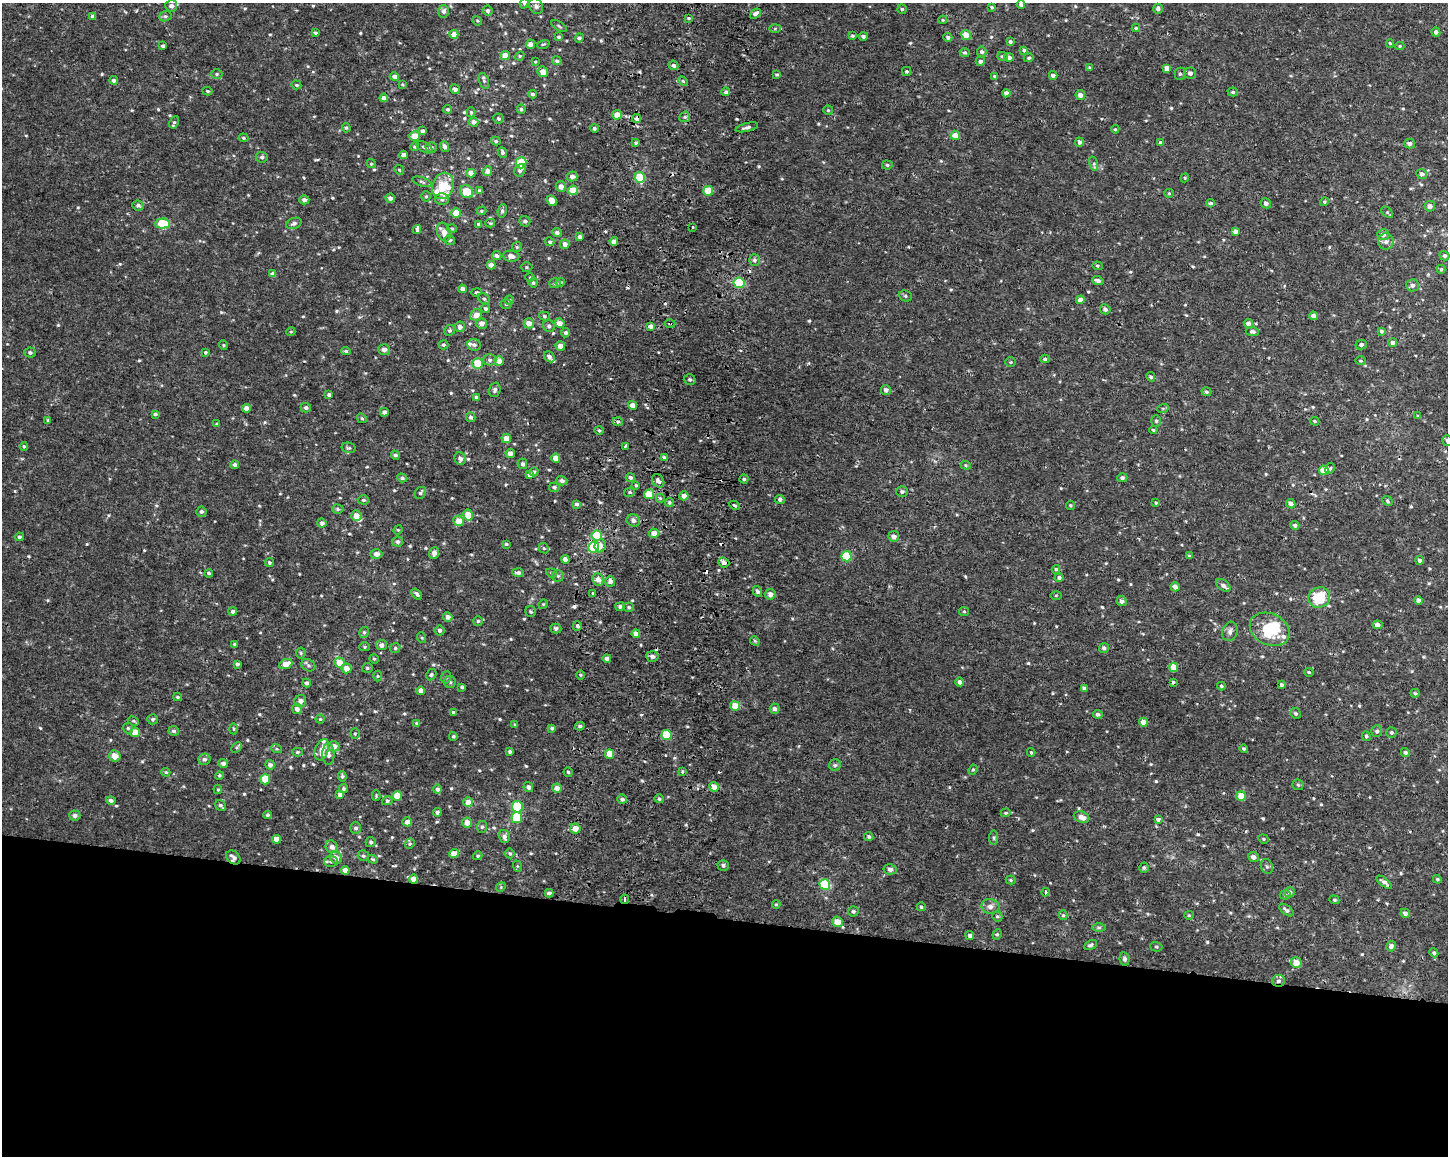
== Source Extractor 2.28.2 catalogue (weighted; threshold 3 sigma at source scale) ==
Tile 11 of 3 x 4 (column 2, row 4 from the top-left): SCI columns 1733-3178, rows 17-1170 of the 4966 x 4641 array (HDU 1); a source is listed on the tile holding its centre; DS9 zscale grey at full resolution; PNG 1450 x 1158 px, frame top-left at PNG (2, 3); each listed source drawn as its Kron ellipse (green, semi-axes under 4 px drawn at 4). Shown black and unused: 21% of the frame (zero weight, under 2 of 3 exposures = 3% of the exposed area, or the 3 px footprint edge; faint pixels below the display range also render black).
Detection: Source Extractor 2.28.2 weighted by HDU 2 'WHT'; one run over the whole footprint, this tile lists its part. Background 0.00432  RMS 0.0027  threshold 0.0121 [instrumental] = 3 sigma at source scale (4.5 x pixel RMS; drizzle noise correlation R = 1.50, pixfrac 1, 0.0396/0.0396 arcsec/px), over >= 5 px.
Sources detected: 661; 7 cosmic-ray / hot-pixel residue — neither listed nor drawn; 14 inside a brighter listed object's ellipse — not listed separately; of the other 640, all 500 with FLUX_AUTO >= 0.297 (the completeness limit of this list) listed and drawn (140 fainter detections not listed), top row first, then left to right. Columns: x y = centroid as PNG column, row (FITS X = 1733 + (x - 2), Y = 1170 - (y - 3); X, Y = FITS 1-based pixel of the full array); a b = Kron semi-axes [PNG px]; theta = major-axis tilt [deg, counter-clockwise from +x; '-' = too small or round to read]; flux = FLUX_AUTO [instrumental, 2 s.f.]
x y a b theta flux
524 3 5 4 - 0.36
1021 5 4 4 - 0.72
171 6 6 5 - 1.1
536 6 8 6 -53 0.74
992 7 4 3 - 0.4
902 9 4 4 - 0.41
1158 9 5 4 - 0.61
443 11 6 5 - 1
488 11 5 5 - 0.53
755 14 6 4 39 1
93 16 4 4 - 0.73
165 16 6 5 - 0.51
689 18 4 3 - 0.39
943 20 4 4 - 0.32
477 21 5 4 - 0.33
559 26 8 3 -32 0.42
1136 28 4 4 - 0.31
775 29 6 4 2 0.35
1436 32 4 4 - 0.7
315 33 3 3 - 0.41
454 34 4 4 - 2.1
966 35 5 4 - 2.9
852 36 4 3 - 0.36
863 36 4 4 - 0.64
559 37 4 3 - 0.54
948 37 4 4 - 0.59
579 38 4 4 - 0.55
1010 42 4 4 - 0.57
1390 43 4 4 - 0.36
531 44 5 4 - 1.2
543 44 6 3 18 0.31
163 46 4 3 - 0.56
1400 46 4 4 - 0.31
1024 50 4 4 - 0.52
982 52 5 5 - 0.78
965 53 5 4 - 0.4
505 56 4 4 - 3.2
520 56 5 4 - 0.31
1002 56 5 4 - 0.41
1009 57 5 4 - 0.85
1029 58 5 4 - 0.32
557 61 5 4 - 0.6
980 61 5 4 - 0.55
535 62 4 3 - 0.3
674 65 5 4 - 0.79
1090 68 4 3 - 0.37
1167 68 4 4 - 1.7
907 71 4 4 - 0.4
543 72 5 5 - 2.6
1190 73 6 5 - 0.88
217 74 6 5 - 0.45
1180 74 6 5 - 0.48
777 75 4 3 - 0.39
1053 75 4 4 - 0.88
994 76 4 3 - 0.34
394 77 4 4 - 1.5
114 80 4 4 - 0.64
484 81 8 4 -72 0.61
683 81 5 3 - 0.34
403 84 4 3 - 0.32
296 85 5 4 - 0.37
455 89 5 4 - 0.75
207 91 5 3 - 0.37
726 92 4 4 - 0.56
1233 92 5 4 - 0.47
1006 93 4 4 - 0.92
533 94 4 3 - 0.51
1080 95 5 5 - 1.2
384 98 4 4 - 1.1
448 109 4 4 - 0.43
521 109 4 4 - 0.51
828 110 5 4 - 0.33
471 112 5 4 - 0.36
617 115 5 5 - 2.3
685 117 6 5 - 0.57
498 119 5 5 - 0.41
637 119 4 4 - 1.6
174 122 6 4 62 0.46
473 122 5 4 - 0.94
747 127 11 3 14 0.82
346 128 5 4 - 0.36
594 128 4 4 - 0.67
1115 129 4 4 - 0.34
422 131 4 3 - 0.83
955 135 5 4 - 2.4
415 136 5 4 - 3.5
243 138 5 4 - 0.4
496 141 5 4 - 0.49
1079 142 5 4 - 1
636 143 4 4 - 0.39
1160 143 4 4 - 0.6
1410 144 5 5 - 0.93
415 146 5 4 - 0.4
424 147 9 5 -30 0.71
431 147 6 5 - 0.53
444 147 5 4 - 0.75
502 152 6 4 -66 0.63
404 155 4 4 - 1.4
262 157 6 5 - 0.59
521 163 5 5 - 11
371 164 5 4 - 0.38
1094 164 7 4 -73 0.51
887 165 5 4 - 0.45
399 170 5 4 - 0.39
520 170 6 5 - 0.89
488 171 4 4 - 1.6
471 173 4 4 - 2.2
1422 174 5 5 - 0.89
572 176 5 5 - 1.3
640 177 5 5 - 7.8
1185 178 5 4 - 0.31
422 182 10 4 -18 0.56
443 186 13 10 68 5.5
561 186 5 5 - 1.6
573 190 5 4 - 4.4
467 191 7 6 - 5.1
479 191 4 4 - 0.44
708 191 5 5 - 6.6
1169 193 5 4 - 0.32
426 196 5 4 - 0.38
390 198 4 4 - 0.88
442 199 7 6 - 0.69
304 200 5 4 - 1
552 200 6 4 -45 2
1324 202 4 4 - 0.35
1211 203 4 3 - 0.48
1266 203 5 5 - 0.76
138 205 6 5 - 0.74
1430 206 5 5 - 0.92
481 211 5 4 - 0.37
502 211 6 4 81 0.56
1387 212 7 4 -42 0.33
456 213 5 4 - 4.7
525 221 5 5 - 0.68
294 223 8 5 21 0.75
490 223 5 4 - 0.34
162 224 7 5 3 9.9
479 224 4 3 - 0.54
693 227 3 2 - 0.32
417 229 4 4 - 1.8
452 229 5 4 - 0.35
1236 231 4 4 - 1.3
444 232 10 6 -70 2.5
557 232 5 4 - 0.75
1383 235 6 5 - 1.1
579 237 4 4 - 0.74
450 240 5 5 - 0.56
614 241 4 4 - 1.4
550 242 5 4 - 0.48
1386 242 8 8 - 1.1
565 244 5 4 - 1.5
517 247 5 5 - 0.34
497 256 5 4 - 0.71
511 256 8 5 -7 1.6
1444 256 5 4 - 0.57
754 260 6 5 - 0.67
491 265 4 4 - 1.2
1097 266 5 4 - 0.4
526 267 6 5 - 0.41
1441 269 4 4 - 0.32
273 274 4 4 - 0.99
530 277 4 4 - 0.31
1098 281 6 4 -18 0.82
560 282 5 4 - 0.43
533 283 5 4 - 0.57
555 283 5 5 - 0.54
739 283 5 5 - 12
1412 285 6 6 - 0.73
462 289 4 4 - 1.1
476 292 5 4 - 0.4
905 296 6 5 - 0.45
484 299 6 5 - 0.5
509 300 5 4 - 0.33
1080 300 4 4 - 1.3
506 304 5 4 - 0.48
485 309 4 4 - 0.56
1105 309 5 5 - 0.78
476 315 6 5 - 2.3
544 316 5 4 - 0.42
1313 316 4 4 - 1.2
481 323 6 5 - 1.3
529 323 5 5 - 2.2
559 323 5 4 - 2.4
670 323 5 3 - 0.33
1248 324 5 4 - 1.2
549 326 6 5 - 0.81
650 326 4 4 - 1.2
460 327 5 5 - 1.1
450 330 6 5 - 0.56
1252 331 7 4 -7 0.73
1381 331 4 3 - 0.51
291 332 4 4 - 0.34
566 333 5 4 - 0.62
1393 343 4 4 - 0.93
1361 344 6 5 - 0.68
223 345 5 4 - 0.35
443 345 5 4 - 0.47
474 345 7 6 - 0.82
560 346 4 4 - 2
384 350 6 5 - 1.4
346 351 5 4 - 0.41
205 352 3 3 - 0.38
30 353 5 5 - 0.58
549 357 6 5 - 0.92
1045 359 4 4 - 0.54
489 360 7 5 0 0.75
499 361 4 4 - 2.3
1361 361 5 4 - 0.32
1011 362 5 5 - 0.35
478 363 5 5 - 6.5
1151 377 5 4 - 0.58
690 379 6 5 - 0.45
495 390 7 5 72 0.74
886 390 5 4 - 0.99
1206 392 5 4 - 0.42
329 395 4 3 - 0.62
476 397 4 3 - 0.53
632 405 4 4 - 1.9
246 408 4 4 - 1.9
306 408 5 4 - 0.71
1163 408 6 4 19 0.32
384 412 4 4 - 0.8
155 414 4 3 - 0.54
1418 416 4 3 - 0.3
471 417 5 4 - 0.67
362 418 5 4 - 0.37
48 420 4 3 - 0.33
1156 421 6 5 - 0.43
1315 421 4 3 - 0.3
618 422 5 4 - 0.45
217 424 4 3 - 0.43
599 430 5 3 - 0.3
1153 430 4 4 - 0.38
506 438 5 4 - 2.6
1447 441 5 5 - 0.95
24 446 4 4 - 0.39
625 446 4 3 - 0.65
349 448 7 5 -12 0.47
510 454 4 4 - 1.6
395 455 4 4 - 0.64
556 458 4 4 - 2.2
664 458 4 4 - 0.69
460 459 6 5 - 1.3
522 464 5 4 - 0.73
235 465 4 4 - 0.68
966 465 5 4 - 0.35
1330 468 6 4 62 0.56
1324 470 5 4 - 4
534 472 5 4 - 0.46
530 475 4 4 - 1.2
630 477 4 4 - 0.67
402 478 5 4 - 0.62
1122 478 5 4 - 0.65
744 479 4 4 - 0.4
562 481 5 4 - 0.77
658 481 7 5 -52 1.1
636 485 3 3 - 0.31
554 487 5 4 - 0.61
630 492 5 4 - 0.45
902 492 6 5 - 0.64
420 493 7 5 51 0.65
649 494 5 5 - 4.7
684 496 4 4 - 1.7
660 498 5 5 - 0.41
780 499 5 4 - 0.75
363 500 6 4 -2 0.5
1387 501 5 4 - 0.39
669 502 4 4 - 0.44
1156 503 3 3 - 0.31
577 504 4 4 - 0.76
1291 504 5 4 - 1.2
734 505 5 3 - 0.36
1070 505 4 4 - 0.33
338 509 5 4 - 0.5
201 512 5 5 - 0.62
468 515 5 4 - 4.4
356 516 5 5 - 2.7
633 520 7 6 - 1.1
458 521 5 5 - 2.6
322 523 4 4 - 0.9
1295 525 4 4 - 0.59
398 530 5 4 - 0.34
654 533 5 4 - 2
597 536 5 5 - 13
894 536 5 5 - 1.2
19 537 4 4 - 0.51
398 542 5 5 - 0.84
506 544 4 3 - 0.39
600 546 6 5 - 1.5
594 547 5 5 - 16
544 548 5 4 - 0.35
434 553 6 5 - 1.4
376 554 6 5 - 1.4
846 556 5 5 - 9.3
1189 556 4 3 - 0.4
565 559 4 4 - 1.8
1420 560 4 4 - 0.67
269 562 4 4 - 0.45
724 563 6 5 - 1.1
1056 569 4 4 - 0.33
209 573 4 4 - 0.42
518 573 6 4 -4 0.82
551 573 5 4 - 0.42
558 576 6 5 - 0.49
1059 577 4 4 - 0.69
598 579 6 5 - 1.7
610 581 5 5 - 1.1
1223 585 8 5 -40 0.87
1175 587 5 4 - 1.1
757 591 6 4 -60 0.64
593 593 3 3 - 1.7
417 594 6 4 -51 0.77
770 594 5 5 - 1.3
1056 595 6 4 1 0.3
1319 598 11 10 - 8.8
1418 600 4 4 - 1.3
1122 601 5 4 - 0.87
543 604 5 4 - 0.3
620 606 5 4 - 0.74
629 607 5 4 - 0.42
233 611 4 4 - 0.7
964 611 5 4 - 0.32
530 612 5 5 - 0.45
448 617 4 4 - 1.1
478 621 5 5 - 0.44
1378 625 5 4 - 1.2
577 626 5 3 - 0.62
556 628 5 5 - 0.66
1270 629 21 15 -26 12
440 631 5 5 - 0.74
1230 631 10 7 71 1.1
364 632 5 4 - 0.5
636 634 4 4 - 1.6
422 638 5 3 - 0.3
755 641 5 4 - 0.38
235 644 3 3 - 0.43
381 645 5 5 - 1.4
365 647 5 4 - 0.37
395 648 5 5 - 0.48
1104 648 5 5 - 0.77
301 653 5 5 - 0.38
652 656 6 5 - 1.1
607 658 4 4 - 0.9
374 659 5 4 - 0.35
339 662 5 5 - 3.2
237 664 4 3 - 0.57
286 664 7 5 22 2.9
308 665 7 5 -30 0.61
1174 667 5 4 - 3.9
346 668 5 5 - 2.4
367 668 5 4 - 0.41
1309 672 5 4 - 0.37
431 675 6 4 59 0.52
580 675 5 3 - 0.3
377 676 5 3 - 0.32
446 677 6 5 - 0.5
450 682 6 6 - 0.53
960 682 4 4 - 1.1
1173 682 3 3 - 0.44
307 683 4 4 - 0.56
1281 685 4 3 - 0.73
1221 686 4 3 - 0.43
462 687 3 3 - 0.44
1084 688 4 3 - 0.76
421 691 4 4 - 1.7
1415 693 4 4 - 0.34
178 697 4 3 - 0.38
300 701 6 6 - 1.4
735 706 5 4 - 3.6
297 709 5 5 - 1.2
775 709 5 5 - 0.77
453 712 4 4 - 0.35
1295 713 5 5 - 0.47
1098 714 5 4 - 0.66
153 719 5 5 - 0.56
320 719 4 4 - 0.34
133 721 6 4 -26 0.35
1143 722 4 4 - 2
417 723 4 4 - 0.43
515 725 4 4 - 0.37
580 726 5 4 - 0.61
128 728 5 5 - 0.46
552 728 4 3 - 0.6
234 729 5 3 - 0.31
174 731 5 5 - 0.57
1377 731 6 5 - 0.57
135 732 5 4 - 3.2
1391 732 5 5 - 0.49
355 734 5 4 - 0.35
667 735 5 5 - 10
453 736 4 4 - 0.46
1366 736 5 4 - 0.49
334 746 5 5 - 1.6
236 748 6 4 45 0.39
277 749 5 3 - 0.31
1244 749 4 4 - 0.47
322 750 11 6 71 2.4
297 752 5 4 - 0.46
510 752 3 3 - 0.54
1031 752 4 3 - 0.35
1405 752 4 4 - 0.56
328 754 11 6 -89 1.1
610 754 5 4 - 3.7
115 756 6 5 - 2.5
204 759 6 5 - 0.71
223 763 5 4 - 1
270 765 5 5 - 1
835 765 6 5 - 0.47
973 770 5 4 - 0.37
682 771 4 3 - 0.3
166 772 5 3 - 0.34
568 772 5 4 - 0.43
219 775 4 4 - 0.38
342 776 5 4 - 0.48
265 779 5 5 - 5.3
1298 785 6 5 - 0.34
528 787 5 4 - 1
714 787 5 4 - 2.5
557 788 5 4 - 1.6
218 789 4 4 - 0.33
343 789 4 4 - 0.48
437 789 5 4 - 0.85
340 795 4 4 - 1.4
376 796 5 4 - 0.3
397 796 5 4 - 4.4
1241 796 5 4 - 4.3
622 799 5 4 - 0.74
659 799 5 4 - 0.36
111 800 5 4 - 0.72
387 801 5 4 - 0.51
468 802 5 5 - 2.5
220 805 6 5 - 0.68
517 807 6 5 - 12
437 812 4 4 - 0.8
1006 813 5 4 - 0.31
75 815 5 5 - 0.78
268 815 4 4 - 0.53
1082 817 8 5 -21 1.6
517 818 5 5 - 12
1158 819 4 3 - 0.89
407 822 5 4 - 1.3
467 823 5 5 - 2
482 827 6 5 - 0.51
356 828 5 5 - 0.7
575 828 5 5 - 2.6
504 836 7 5 -73 1.1
869 837 5 4 - 0.49
994 837 7 4 84 0.45
276 839 4 4 - 2.5
1263 839 5 4 - 0.35
371 842 5 5 - 0.57
410 844 5 4 - 0.43
332 847 6 6 - 1.3
510 853 5 5 - 0.43
454 854 5 4 - 2.6
363 856 5 5 - 0.5
478 856 5 4 - 0.4
233 857 8 6 -41 1.1
336 857 6 5 - 1.4
1254 857 5 5 - 1.1
373 859 5 4 - 0.34
331 862 7 5 -1 0.6
723 865 5 5 - 0.59
517 866 6 4 -71 0.31
1267 866 7 6 - 0.68
1144 868 5 4 - 0.46
890 869 6 5 - 0.97
345 870 4 4 - 1.5
414 879 4 4 - 2.6
1437 879 4 4 - 0.39
1011 880 5 4 - 0.39
1384 882 9 4 -39 0.92
825 884 5 5 - 14
501 887 5 4 - 0.31
1045 892 4 3 - 0.37
1290 892 5 5 - 0.88
549 893 4 4 - 0.92
1285 895 5 4 - 0.42
625 899 4 3 - 4.4
1334 900 5 4 - 0.37
776 904 4 4 - 0.3
990 906 9 7 -5 1.3
921 907 4 4 - 0.4
1286 910 8 4 -37 0.78
853 911 5 5 - 0.63
1405 913 5 4 - 1.1
1063 915 5 4 - 0.43
1189 915 5 4 - 0.3
997 916 5 4 - 0.46
838 922 5 5 - 2.8
1099 928 6 4 0 0.47
997 934 5 4 - 0.39
970 935 4 4 - 0.78
1090 945 7 4 26 0.57
1391 946 5 5 - 0.92
1156 947 6 4 -20 0.42
1434 953 4 4 - 0.51
1124 959 7 5 -80 0.67
1296 963 5 5 - 3.1
1278 981 6 6 - 0.85
Overlapping masked pixels (flux is a lower limit): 9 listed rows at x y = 637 119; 670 323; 724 563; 652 656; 233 857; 345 870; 414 879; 625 899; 1278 981
Isophote crosses this tile's border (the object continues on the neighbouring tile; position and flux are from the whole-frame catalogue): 2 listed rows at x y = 524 3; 1447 441